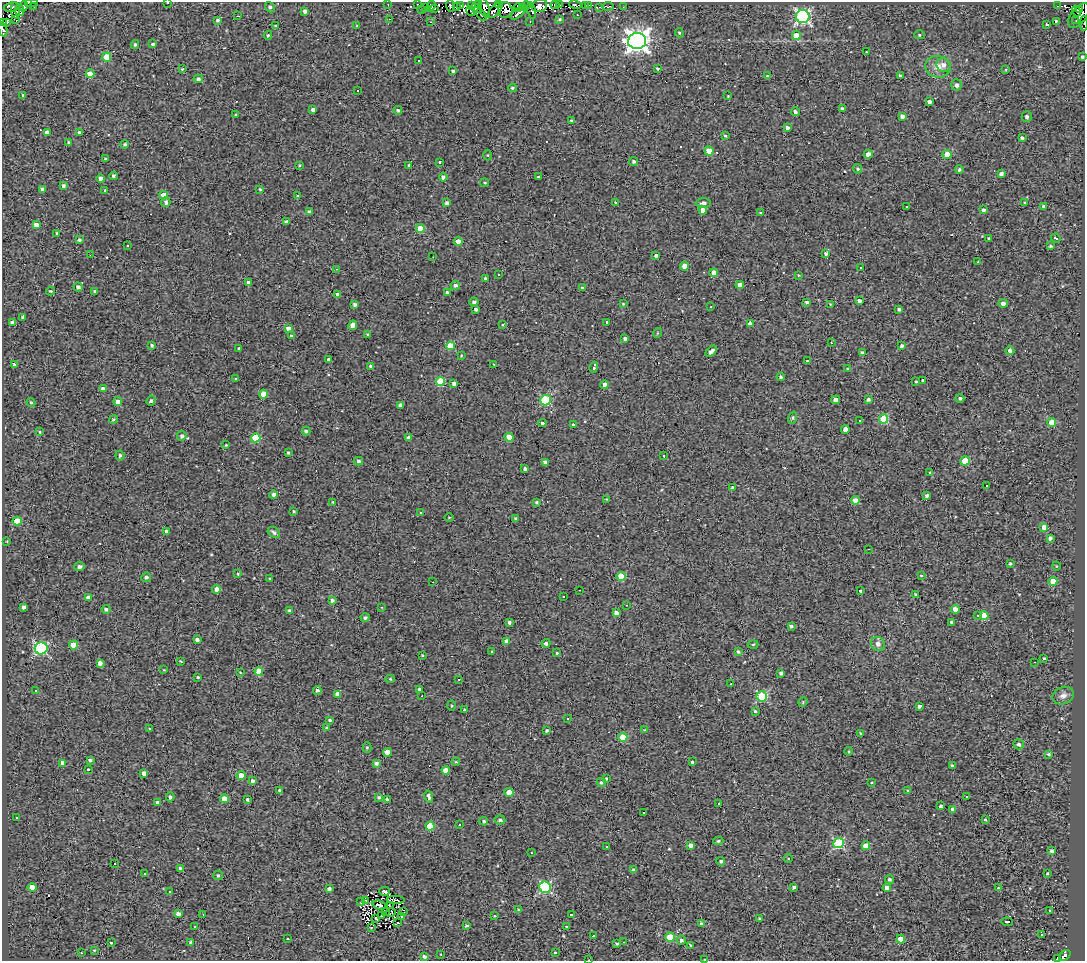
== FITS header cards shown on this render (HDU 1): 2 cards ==
NAXIS1  =                 1083
NAXIS2  =                  959

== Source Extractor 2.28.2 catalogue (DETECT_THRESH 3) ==
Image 1083 x 959 px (HDU 1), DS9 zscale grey, 1 PNG px = 1 image px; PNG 1087 x 963 px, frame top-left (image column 1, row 959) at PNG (2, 2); each listed source drawn as its Kron ellipse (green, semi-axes under 4 px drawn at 4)
Background 0.232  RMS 1.4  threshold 4.23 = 3 sigma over >= 5 px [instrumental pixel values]
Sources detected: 456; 7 with non-positive FLUX_AUTO (blend fragments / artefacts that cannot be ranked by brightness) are neither listed nor drawn; the other 449 listed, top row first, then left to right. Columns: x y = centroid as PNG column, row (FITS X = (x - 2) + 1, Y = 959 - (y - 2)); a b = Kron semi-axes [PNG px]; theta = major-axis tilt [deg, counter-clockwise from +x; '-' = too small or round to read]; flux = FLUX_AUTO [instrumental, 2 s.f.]
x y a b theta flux
28 2 3 2 - 280
168 2 2 2 - 69
35 3 4 2 - 94
388 4 3 2 - 95
418 4 3 2 - 130
478 4 3 3 - 390
450 5 6 3 -82 550
499 5 3 2 - 290
555 5 4 3 - 570
559 5 4 3 - 910
575 5 6 3 -11 380
585 5 3 2 - 77
589 5 3 2 - 110
23 6 5 3 - 130
33 6 2 2 - 72
431 6 5 3 - 2000
461 6 3 2 - 84
472 6 3 2 - 120
526 6 4 2 - 170
540 6 8 6 22 2800
608 6 5 2 - 110
1057 6 2 2 - 66
11 7 7 5 13 380
270 7 5 4 - 230
426 7 4 2 - 190
456 7 3 3 - 830
518 7 4 4 - 190
600 7 3 2 - 61
623 7 3 3 - 56
435 8 2 2 - 85
476 8 6 4 -17 1000
484 8 10 4 -77 300
522 8 3 3 - 1200
421 9 3 2 - 97
15 10 8 3 -84 730
20 10 6 3 -84 270
495 10 9 4 48 32
505 10 8 7 - 1100
532 10 8 3 -79 380
1080 10 4 3 - 1000
305 11 4 4 - 370
471 11 5 2 - 260
1076 11 5 3 - 1600
518 13 9 3 40 440
481 15 7 2 -49 180
577 15 2 2 - 54
238 16 3 2 - 99
1079 16 14 7 52 700
803 17 7 6 - 20000
389 19 2 2 - 58
560 19 3 3 - 130
16 20 3 3 - 130
218 20 4 4 - 180
530 21 2 2 - 63
1056 21 3 2 - 170
1076 21 3 2 - 120
6 22 3 2 - 3400
431 22 2 2 - 56
2 23 2 2 - 6200
1084 23 7 2 88 61
1047 24 4 2 - 160
276 26 3 3 - 120
357 26 3 3 - 110
3 30 7 3 -75 370
679 33 5 4 - 110
268 35 4 3 - 110
919 35 5 4 - 140
796 36 4 4 - 1900
637 41 9 8 - 76000
135 44 4 3 - 150
153 44 3 3 - 150
866 52 3 2 - 290
107 57 4 4 - 2500
1082 57 3 3 - 160
419 61 3 2 - 110
943 65 7 6 - 490
938 67 13 10 -14 960
657 68 4 3 - 130
182 69 4 4 - 110
1006 69 4 3 - 84
453 71 3 3 - 160
90 74 4 4 - 1600
767 76 4 4 - 91
900 76 3 3 - 210
198 79 4 4 - 220
957 85 5 5 - 340
512 88 4 4 - 150
358 90 3 3 - 330
23 95 4 3 - 130
728 96 3 2 - 66
929 102 4 3 - 300
842 109 4 3 - 260
313 110 4 3 - 410
398 110 4 4 - 150
795 112 4 4 - 260
235 115 3 3 - 95
902 116 4 4 - 330
1027 117 5 5 - 250
571 121 3 3 - 110
787 128 4 4 - 260
47 133 4 4 - 550
79 133 3 3 - 200
725 136 4 3 - 130
1022 138 4 3 - 200
68 142 4 4 - 150
125 144 4 4 - 190
709 151 4 4 - 1400
868 154 4 4 - 430
488 155 5 3 - 91
947 155 4 4 - 1400
106 158 3 3 - 180
440 162 3 3 - 970
633 162 5 4 - 200
299 165 4 3 - 97
409 165 3 3 - 110
858 169 5 4 - 180
959 170 4 4 - 180
1001 174 4 4 - 270
114 176 4 3 - 240
443 177 4 4 - 310
539 177 3 3 - 940
100 179 4 4 - 550
485 183 4 3 - 92
63 186 4 3 - 230
42 189 4 3 - 210
260 189 3 3 - 110
105 190 4 3 - 140
164 195 4 4 - 1500
297 196 4 2 - 84
166 202 5 4 - 270
615 202 3 3 - 2100
1024 202 4 3 - 94
447 203 4 3 - 340
703 203 7 5 1 380
906 206 3 2 - 110
1044 206 4 4 - 220
703 210 4 4 - 830
983 210 3 3 - 240
309 212 4 3 - 230
761 213 4 2 - 73
286 222 4 3 - 200
36 225 4 4 - 570
420 228 4 4 - 1800
57 233 4 3 - 130
989 238 3 2 - 82
1056 238 5 3 - 200
79 240 3 3 - 180
458 241 4 4 - 690
127 246 3 2 - 100
1050 246 3 3 - 160
826 254 4 3 - 210
90 255 2 2 - 41
656 256 3 3 - 290
433 257 3 2 - 69
978 262 4 3 - 67
685 266 4 4 - 940
861 268 3 2 - 86
337 269 3 2 - 100
714 273 4 4 - 1400
499 275 3 2 - 82
798 275 4 3 - 74
485 278 3 3 - 160
249 282 4 4 - 550
455 285 5 4 - 250
740 285 4 4 - 610
78 287 4 4 - 280
582 288 3 3 - 160
51 291 4 3 - 130
94 291 4 3 - 130
447 292 3 3 - 160
338 294 4 3 - 350
860 301 4 3 - 270
474 302 4 4 - 210
807 302 4 3 - 190
1003 303 5 4 - 360
623 304 3 2 - 81
830 304 3 2 - 66
355 305 4 3 - 230
711 307 2 2 - 58
476 309 4 4 - 200
899 309 4 3 - 200
23 317 4 4 - 210
12 322 4 3 - 200
607 322 3 3 - 180
750 324 4 4 - 510
353 325 5 4 - 580
503 325 4 3 - 97
288 328 4 3 - 310
657 333 5 3 - 74
368 334 4 3 - 170
291 336 4 4 - 160
625 339 3 3 - 220
831 343 3 2 - 59
152 345 3 3 - 170
450 346 4 4 - 2300
902 346 4 3 - 220
239 348 3 3 - 240
711 351 7 3 46 380
1010 351 4 4 - 290
863 353 4 3 - 240
461 356 4 3 - 93
329 359 3 3 - 560
807 361 3 3 - 71
14 365 3 3 - 160
494 365 4 3 - 94
371 366 4 4 - 180
594 367 5 3 - 930
848 369 4 3 - 220
781 377 4 4 - 220
236 378 3 3 - 190
440 381 4 4 - 3700
923 381 3 3 - 170
916 382 3 2 - 110
454 383 4 3 - 420
605 385 4 4 - 600
103 389 4 4 - 410
264 394 4 4 - 2200
960 398 4 4 - 180
868 399 3 3 - 220
545 400 5 5 - 6800
836 400 4 4 - 590
118 401 4 4 - 780
151 401 5 4 - 210
31 402 4 3 - 120
401 406 4 4 - 440
793 418 6 4 73 140
113 419 4 4 - 120
883 419 4 4 - 3600
860 421 2 2 - 69
1052 422 4 4 - 2000
542 423 4 3 - 550
573 424 3 3 - 940
845 429 4 4 - 690
306 431 4 3 - 210
39 432 4 3 - 90
182 436 5 4 - 230
509 437 4 4 - 1300
256 438 4 4 - 3400
409 438 4 4 - 490
226 445 3 2 - 75
288 452 4 3 - 130
120 455 5 4 - 200
664 456 3 2 - 120
358 461 4 3 - 190
965 461 5 4 - 2800
545 462 4 3 - 230
525 469 4 3 - 240
930 472 4 3 - 70
986 486 3 3 - 740
732 488 4 3 - 170
274 495 4 4 - 340
927 496 4 3 - 240
607 499 3 3 - 92
855 500 4 4 - 680
333 502 4 2 - 63
536 502 3 3 - 130
294 511 3 2 - 110
421 512 3 3 - 150
449 517 4 3 - 80
516 519 4 4 - 250
17 521 4 4 - 1900
1044 527 4 4 - 650
166 531 3 3 - 140
274 532 6 4 -32 270
1050 538 4 4 - 240
7 541 4 3 - 65
868 549 3 2 - 120
1010 564 3 3 - 130
1056 566 4 3 - 66
79 567 5 4 - 340
238 574 4 3 - 100
921 575 3 3 - 84
621 576 4 4 - 2800
146 577 5 4 - 240
270 578 4 3 - 68
1053 581 4 4 - 1600
433 582 3 2 - 160
217 589 4 4 - 570
579 590 2 2 - 48
860 591 3 3 - 260
915 594 3 2 - 85
563 596 3 2 - 68
88 597 4 4 - 440
332 600 4 3 - 250
626 605 3 2 - 61
24 607 4 3 - 250
381 607 3 2 - 340
106 609 4 4 - 210
955 609 4 4 - 770
290 610 4 4 - 190
616 613 4 4 - 450
978 615 3 3 - 75
984 616 4 4 - 1300
365 618 4 4 - 200
509 622 3 3 - 200
952 622 3 3 - 210
791 626 4 3 - 210
197 640 4 3 - 330
507 641 4 4 - 650
546 643 4 4 - 230
753 644 5 3 - 93
878 644 7 7 - 490
74 645 4 4 - 1800
41 648 6 6 - 12000
492 651 3 3 - 120
738 652 4 4 - 180
557 653 3 3 - 110
422 655 3 2 - 68
1044 658 3 3 - 370
181 661 3 2 - 74
1035 662 3 2 - 120
100 663 4 4 - 420
164 670 3 3 - 73
259 671 4 4 - 1300
240 672 3 2 - 58
781 673 4 4 - 290
198 677 3 3 - 130
390 679 4 4 - 140
459 679 3 2 - 69
731 684 2 2 - 62
420 689 3 3 - 210
317 690 4 4 - 220
35 691 3 3 - 160
338 694 4 4 - 870
422 696 2 2 - 110
762 696 5 5 - 6500
1063 696 11 8 23 510
803 702 5 4 - 97
451 705 5 3 - 91
919 706 3 3 - 260
465 710 3 3 - 180
755 711 3 3 - 110
568 719 3 2 - 120
330 720 4 3 - 140
327 728 4 4 - 150
150 729 3 3 - 140
644 730 4 4 - 73
546 731 3 3 - 130
860 733 3 3 - 170
623 737 4 4 - 2600
1019 744 5 5 - 280
367 747 5 4 - 110
849 751 4 3 - 93
388 752 4 4 - 1300
1049 754 4 3 - 180
90 760 4 3 - 160
456 762 4 3 - 82
692 762 3 3 - 640
62 763 4 4 - 530
376 763 4 3 - 200
952 766 3 3 - 190
88 769 3 3 - 390
446 770 4 4 - 910
144 773 4 4 - 480
241 775 4 4 - 1100
606 779 3 3 - 140
253 781 4 3 - 240
601 782 4 4 - 180
872 783 3 2 - 82
280 791 3 3 - 200
908 791 4 3 - 140
509 792 4 4 - 1100
429 796 6 3 -76 320
170 797 4 4 - 180
379 797 4 4 - 150
966 797 3 3 - 280
224 799 4 4 - 1300
247 800 3 3 - 160
387 800 3 3 - 190
157 802 3 3 - 120
719 803 3 2 - 600
941 806 3 3 - 220
953 809 4 4 - 370
643 813 3 2 - 150
16 817 3 2 - 100
985 819 4 3 - 100
500 820 5 4 - 210
484 821 4 4 - 180
459 825 3 3 - 500
430 826 4 4 - 2500
718 841 5 4 - 170
838 843 5 5 - 7600
690 845 4 4 - 450
866 846 4 4 - 1800
607 847 2 2 - 70
1052 851 4 4 - 220
531 853 3 2 - 120
788 858 4 3 - 68
721 861 4 3 - 190
114 863 3 2 - 570
181 869 4 3 - 350
634 870 4 3 - 190
1047 873 3 2 - 100
144 874 2 2 - 84
218 875 5 5 - 180
889 879 5 4 - 230
32 887 4 4 - 880
545 887 6 5 - 9600
794 887 3 3 - 200
887 888 4 4 - 970
998 888 3 2 - 130
329 889 4 3 - 250
385 891 5 3 - 190
170 892 3 3 - 330
366 900 3 2 - 66
396 900 8 3 0 140
361 902 3 2 - 70
379 905 7 3 -16 160
390 906 3 2 - 71
518 910 4 3 - 84
404 911 3 2 - 64
1050 911 3 2 - 100
386 912 3 2 - 58
391 912 5 2 - 50
178 914 4 4 - 510
203 914 3 2 - 120
382 915 3 2 - 110
571 915 3 3 - 200
494 916 3 2 - 63
402 917 3 3 - 120
376 918 3 2 - 86
759 918 4 3 - 110
1007 922 6 3 -3 400
397 923 3 2 - 94
701 923 4 4 - 210
195 926 3 2 - 88
466 926 3 3 - 190
566 926 3 3 - 230
371 927 4 3 - 150
1042 934 3 2 - 100
593 936 3 3 - 480
670 937 4 4 - 2600
288 939 3 3 - 680
901 939 4 4 - 1300
681 940 5 4 - 230
191 942 4 3 - 190
624 942 3 2 - 89
111 943 3 3 - 130
617 943 3 3 - 150
691 945 4 3 - 150
94 950 3 2 - 65
81 953 3 3 - 250
555 953 3 3 - 310
441 954 3 2 - 110
424 956 4 3 - 340
1065 956 6 4 38 1000
1058 959 4 3 - 39
589 960 3 2 - 230
705 960 3 2 - 110
At the frame edge (FLAGS 8, measured only in part): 11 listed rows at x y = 28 2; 168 2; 35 3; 2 23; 1084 23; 3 30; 1082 57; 1065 956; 1058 959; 589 960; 705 960
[7 non-positive-flux detections neither listed nor drawn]